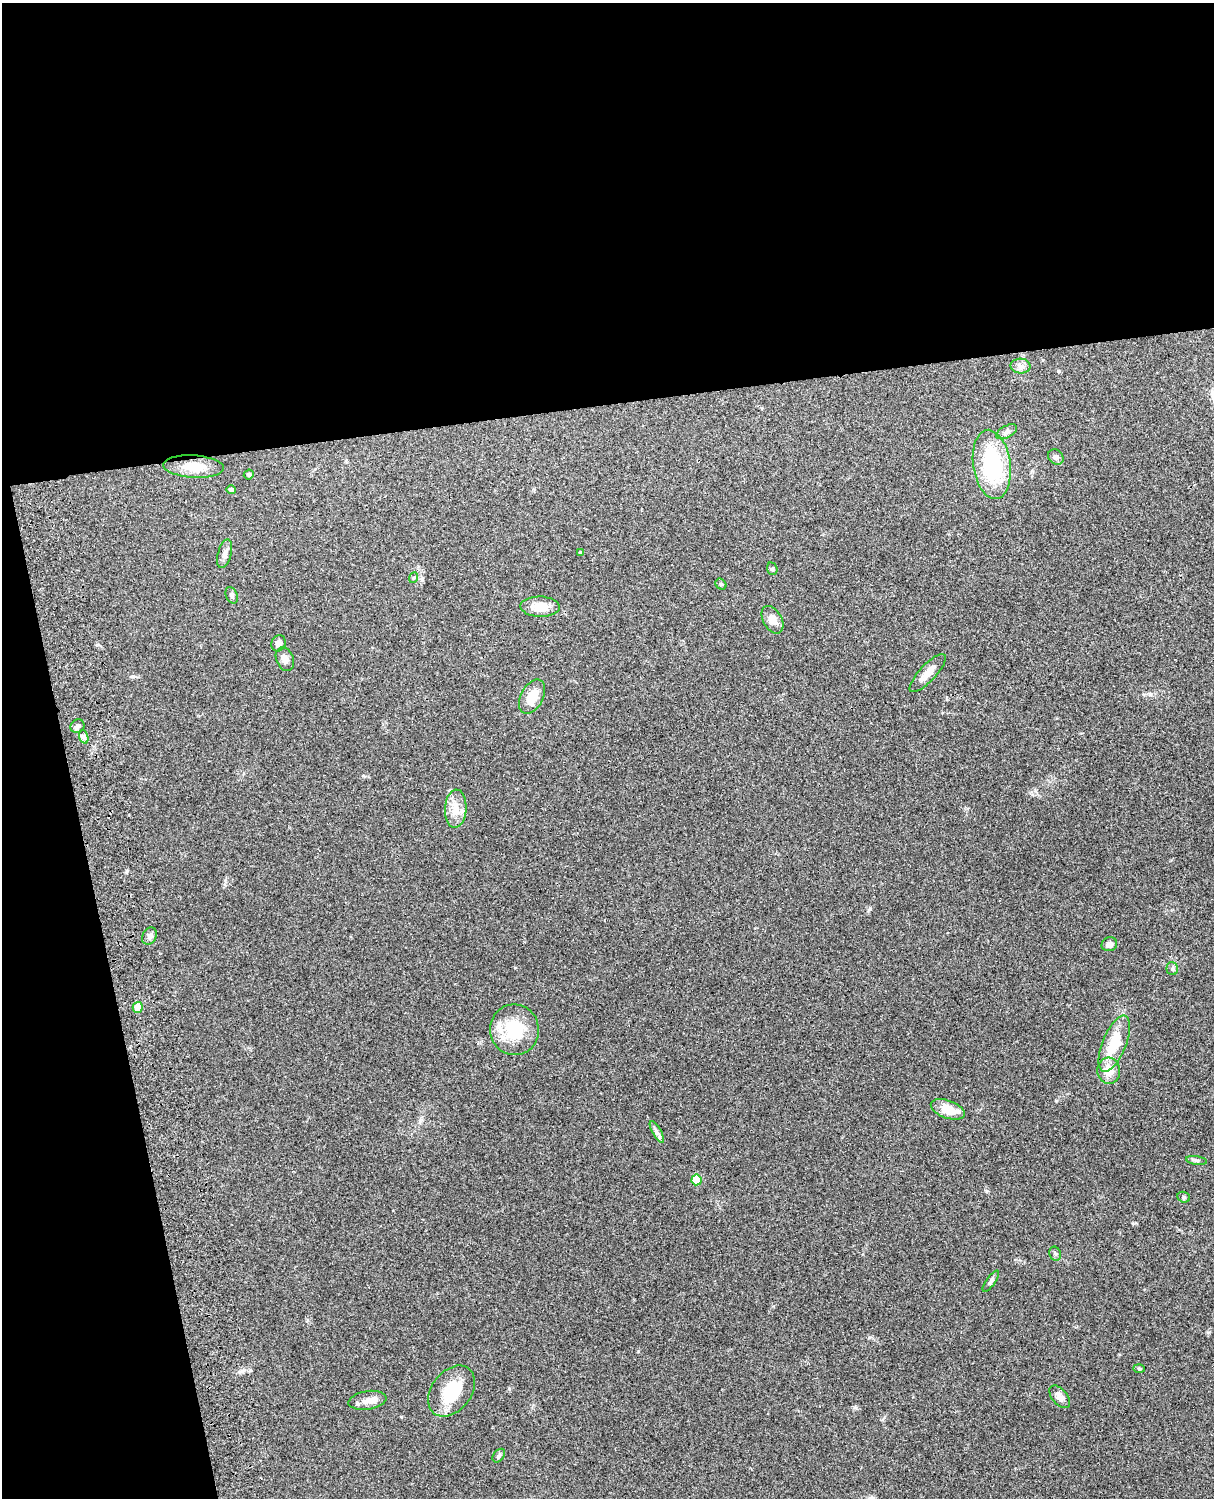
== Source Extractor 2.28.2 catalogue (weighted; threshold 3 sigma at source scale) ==
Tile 1 of 4 x 3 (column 1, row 1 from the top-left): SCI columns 119-1330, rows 3155-4650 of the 5088 x 4927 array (HDU 1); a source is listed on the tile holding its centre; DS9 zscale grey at full resolution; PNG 1216 x 1500 px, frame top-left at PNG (2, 3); each listed source drawn as its Kron ellipse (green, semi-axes under 4 px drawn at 4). Shown black and unused: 33% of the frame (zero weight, under 3 of 4 exposures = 6% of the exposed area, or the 3 px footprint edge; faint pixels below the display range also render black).
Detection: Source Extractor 2.28.2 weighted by HDU 2 'WHT'; one run over the whole footprint, this tile lists its part. Background 0.211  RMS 0.0082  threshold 0.037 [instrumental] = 3 sigma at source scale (4.5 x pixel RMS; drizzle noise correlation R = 1.50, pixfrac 1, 0.05/0.05 arcsec/px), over >= 5 px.
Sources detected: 44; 3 inside a brighter listed object's ellipse — not listed separately; the other 41 listed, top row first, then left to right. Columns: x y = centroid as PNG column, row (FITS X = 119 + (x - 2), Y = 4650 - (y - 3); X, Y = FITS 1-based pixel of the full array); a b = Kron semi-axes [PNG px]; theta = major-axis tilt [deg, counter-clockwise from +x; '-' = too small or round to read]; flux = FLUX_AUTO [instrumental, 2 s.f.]
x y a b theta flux
1020 366 10 7 -2 3.6
1007 432 11 6 28 2.8
1056 457 8 7 - 2.8
992 464 35 18 -82 76
194 467 30 11 -4 16
249 474 5 4 - 1.4
231 490 4 4 - 2.3
580 552 4 4 - 1.1
225 554 15 6 75 4.2
772 569 6 5 - 1.2
413 578 5 3 - 0.81
721 584 6 5 - 1.2
232 595 9 5 -67 2
540 607 20 10 -2 14
772 620 15 9 -60 7.2
278 643 8 7 - 3.7
285 659 12 8 -68 5
928 673 25 8 47 8.7
532 697 18 11 63 15
77 726 7 6 - 2.6
84 737 7 4 -72 1.9
456 809 19 10 86 10
149 936 9 6 60 2.8
1109 944 8 7 - 3.5
1172 969 6 5 - 1.8
138 1007 5 5 - 11
514 1030 25 24 - 34
1114 1044 30 11 68 28
1109 1071 13 11 -85 12
948 1109 18 9 -19 14
657 1132 12 4 -60 2.7
1196 1160 10 4 -9 1.9
696 1180 5 5 - 20
1184 1197 6 5 - 1.4
1055 1254 7 5 -69 1.7
991 1281 12 4 55 2.5
1139 1368 6 3 -2 0.97
452 1391 28 20 51 33
1060 1397 13 7 -50 5.6
367 1400 19 9 9 6.4
499 1456 7 5 51 1.6
Unlisted compact peaks at least as high as the median listed source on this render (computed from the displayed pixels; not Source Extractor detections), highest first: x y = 870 909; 1056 1101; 869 1337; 509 1389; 638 1351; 986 1191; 854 1407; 422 580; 127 871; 133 676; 1058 371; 1150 694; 242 1371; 1133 1223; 401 1417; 98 645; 250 1370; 307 1320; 225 884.